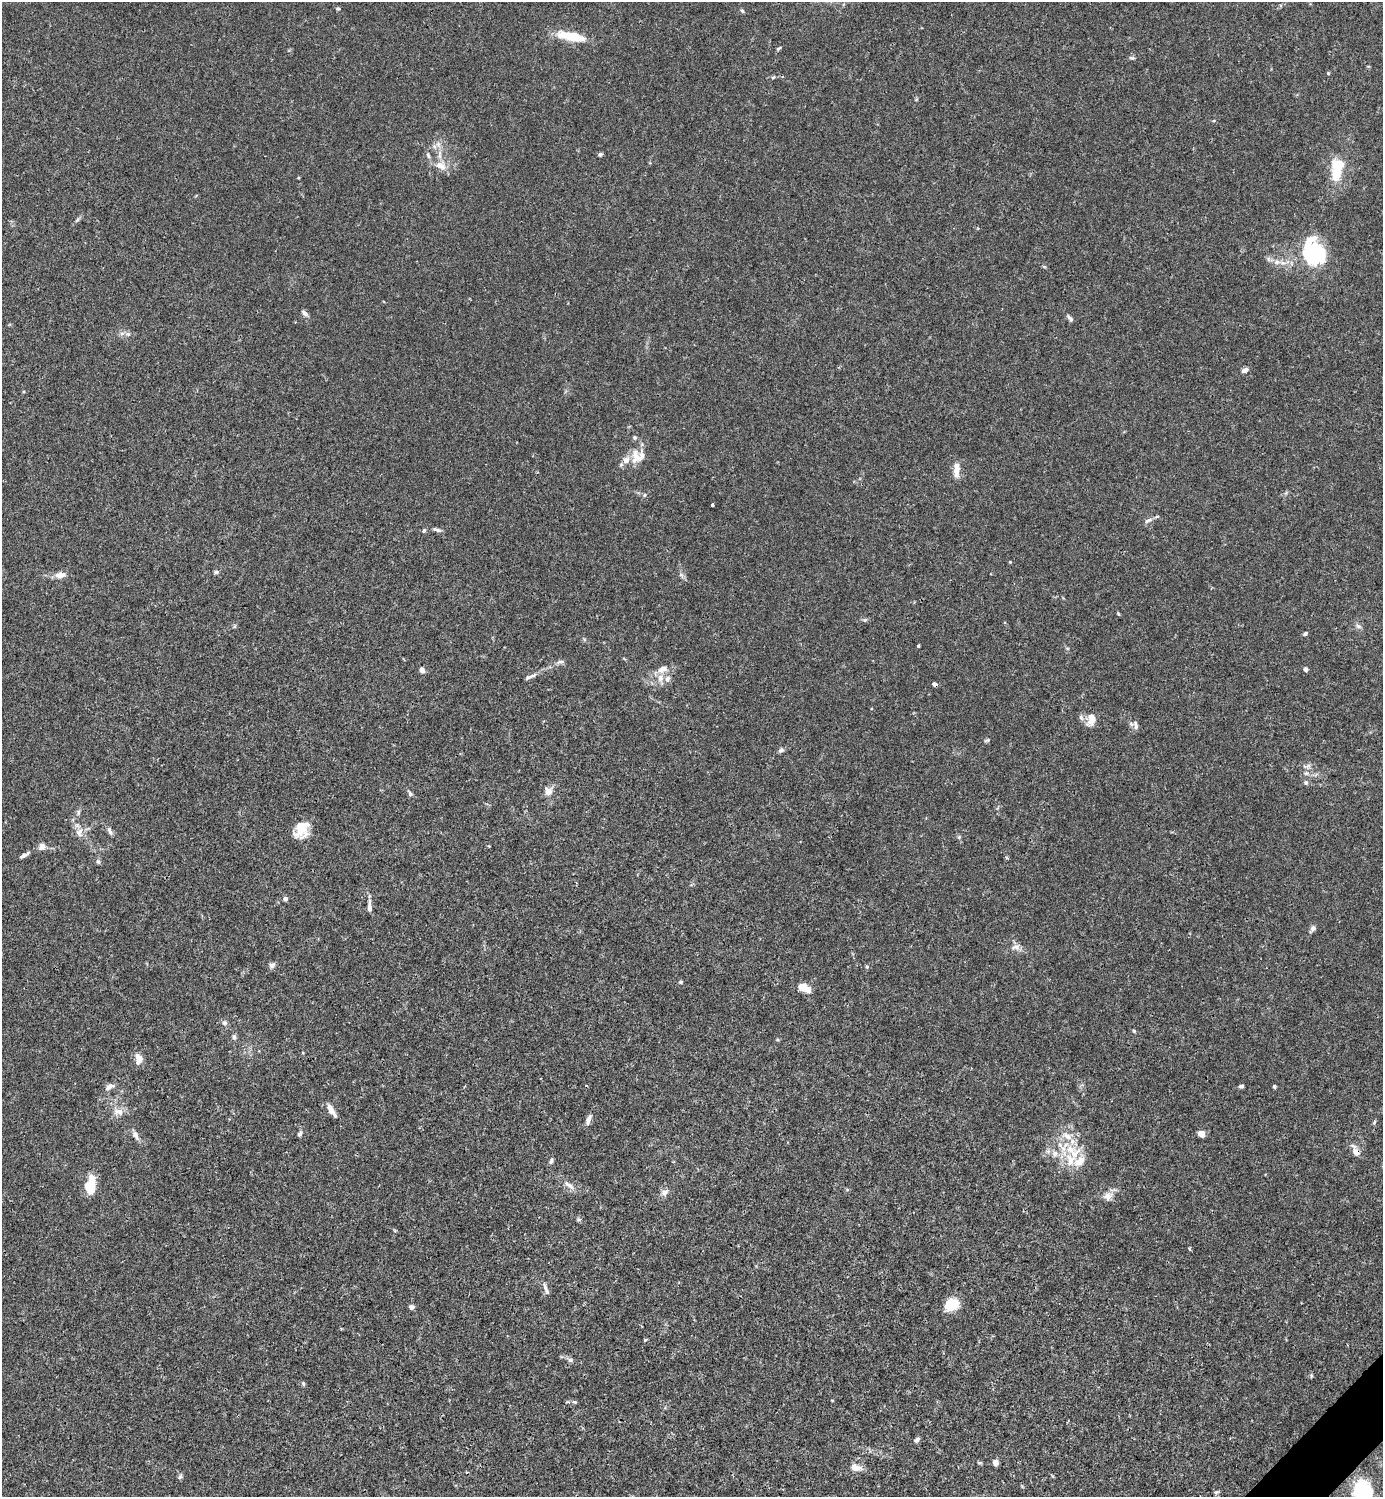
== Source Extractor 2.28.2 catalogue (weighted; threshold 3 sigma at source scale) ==
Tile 6 of 4 x 4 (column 2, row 2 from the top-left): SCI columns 1681-3061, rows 2990-4484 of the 5981 x 5982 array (HDU 1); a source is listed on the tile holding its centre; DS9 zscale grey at full resolution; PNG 1385 x 1499 px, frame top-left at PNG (2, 2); no overlay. Shown black and unused: <1% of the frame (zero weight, under 3 of 4 exposures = <1% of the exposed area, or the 3 px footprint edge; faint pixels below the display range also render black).
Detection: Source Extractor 2.28.2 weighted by HDU 2 'WHT'; one run over the whole footprint, this tile lists its part. Background 0.0149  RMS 0.0021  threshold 0.00953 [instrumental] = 3 sigma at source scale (4.5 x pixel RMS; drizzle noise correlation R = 1.50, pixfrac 1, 0.05/0.05 arcsec/px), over >= 5 px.
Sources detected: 114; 2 inside a brighter object's white glare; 1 cosmic-ray / hot-pixel residue — not listed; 13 inside a brighter listed object's ellipse — not listed separately; the other 98 listed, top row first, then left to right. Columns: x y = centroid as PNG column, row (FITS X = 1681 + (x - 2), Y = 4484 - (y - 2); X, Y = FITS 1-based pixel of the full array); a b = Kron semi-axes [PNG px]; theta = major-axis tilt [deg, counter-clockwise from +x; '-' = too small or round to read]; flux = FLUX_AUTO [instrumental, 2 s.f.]
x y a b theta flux
338 9 6 4 -16 0.26
742 11 5 4 - 0.3
571 36 31 9 -10 6.1
779 48 7 3 35 0.26
1132 58 7 4 -7 0.35
1328 73 4 4 - 0.19
773 77 6 3 19 0.26
440 154 14 4 -87 1.2
600 154 5 4 - 0.4
440 166 17 9 -32 2.2
1338 166 28 18 84 6
77 220 8 4 37 0.37
1313 252 17 10 68 6.4
1277 262 8 7 - 0.88
305 313 9 5 -42 0.69
1070 319 10 5 -52 0.57
128 334 7 5 -2 0.52
1245 370 7 5 21 0.94
636 457 20 13 -84 2.8
956 470 20 7 88 1.7
645 495 6 4 88 0.25
712 505 3 3 - 0.27
1147 521 12 5 21 0.72
424 530 6 4 57 0.33
437 530 12 4 -17 0.57
1010 562 4 3 - 0.18
216 572 5 5 - 0.5
60 575 13 8 9 1.5
1358 626 8 5 -44 0.51
1305 634 6 4 33 0.39
918 646 3 3 - 0.27
560 662 12 4 7 0.6
663 669 14 8 24 1.6
1305 669 5 5 - 0.51
422 670 5 5 - 1.2
530 677 17 4 22 0.75
667 679 9 7 76 0.83
1091 719 16 10 79 2
1136 727 8 6 86 0.61
987 740 8 4 27 0.29
781 750 7 6 - 0.49
1306 783 6 5 - 0.44
548 791 10 10 - 1.4
410 794 7 5 -75 0.41
78 812 8 4 82 0.41
301 829 18 13 65 4.2
109 831 11 5 -69 0.64
79 832 13 9 79 1.4
959 837 5 5 - 0.28
42 846 9 8 - 0.95
24 855 9 5 23 0.67
1007 858 5 3 - 0.22
98 861 7 5 -68 0.38
285 899 4 4 - 0.85
369 908 9 6 88 0.79
1313 928 6 6 - 0.74
1015 947 12 6 10 0.91
272 965 8 7 - 0.64
867 967 5 4 - 0.29
681 982 5 4 - 0.32
803 987 13 10 -18 1.8
224 1023 8 6 -16 0.61
1134 1031 5 4 - 0.26
234 1037 8 5 -82 0.5
139 1059 11 8 -88 2
1241 1086 6 4 9 0.44
110 1087 13 6 26 0.95
1274 1087 4 4 - 0.3
331 1110 15 6 -61 1.4
118 1112 16 9 3 1.7
588 1120 14 5 72 0.9
1374 1122 7 3 54 0.25
300 1134 7 5 51 0.44
1201 1134 6 5 - 1.8
136 1135 12 6 -67 0.92
1067 1136 15 8 -35 2
1355 1151 17 7 -63 1.3
1055 1153 9 6 75 0.83
1070 1160 21 12 89 4.2
551 1161 6 4 57 0.46
569 1185 18 6 -37 1.3
89 1187 15 10 -58 3.4
664 1192 10 7 40 1
1108 1196 11 10 - 1.3
578 1220 6 4 18 0.28
1189 1249 5 3 - 0.21
546 1288 17 5 -70 0.84
951 1305 17 13 26 3.9
411 1307 6 5 - 0.63
645 1340 5 4 - 0.22
570 1360 6 6 - 0.47
303 1383 6 5 - 0.3
574 1402 5 5 - 0.3
917 1440 7 5 55 0.53
995 1462 5 5 - 1
855 1467 13 8 -10 1.8
180 1477 9 4 63 0.4
1362 1491 13 10 -70 28
Overlapping masked pixels (flux is a lower limit): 1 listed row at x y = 1355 1151
Isophote crosses this tile's border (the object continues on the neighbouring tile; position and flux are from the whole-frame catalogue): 1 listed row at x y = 1362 1491